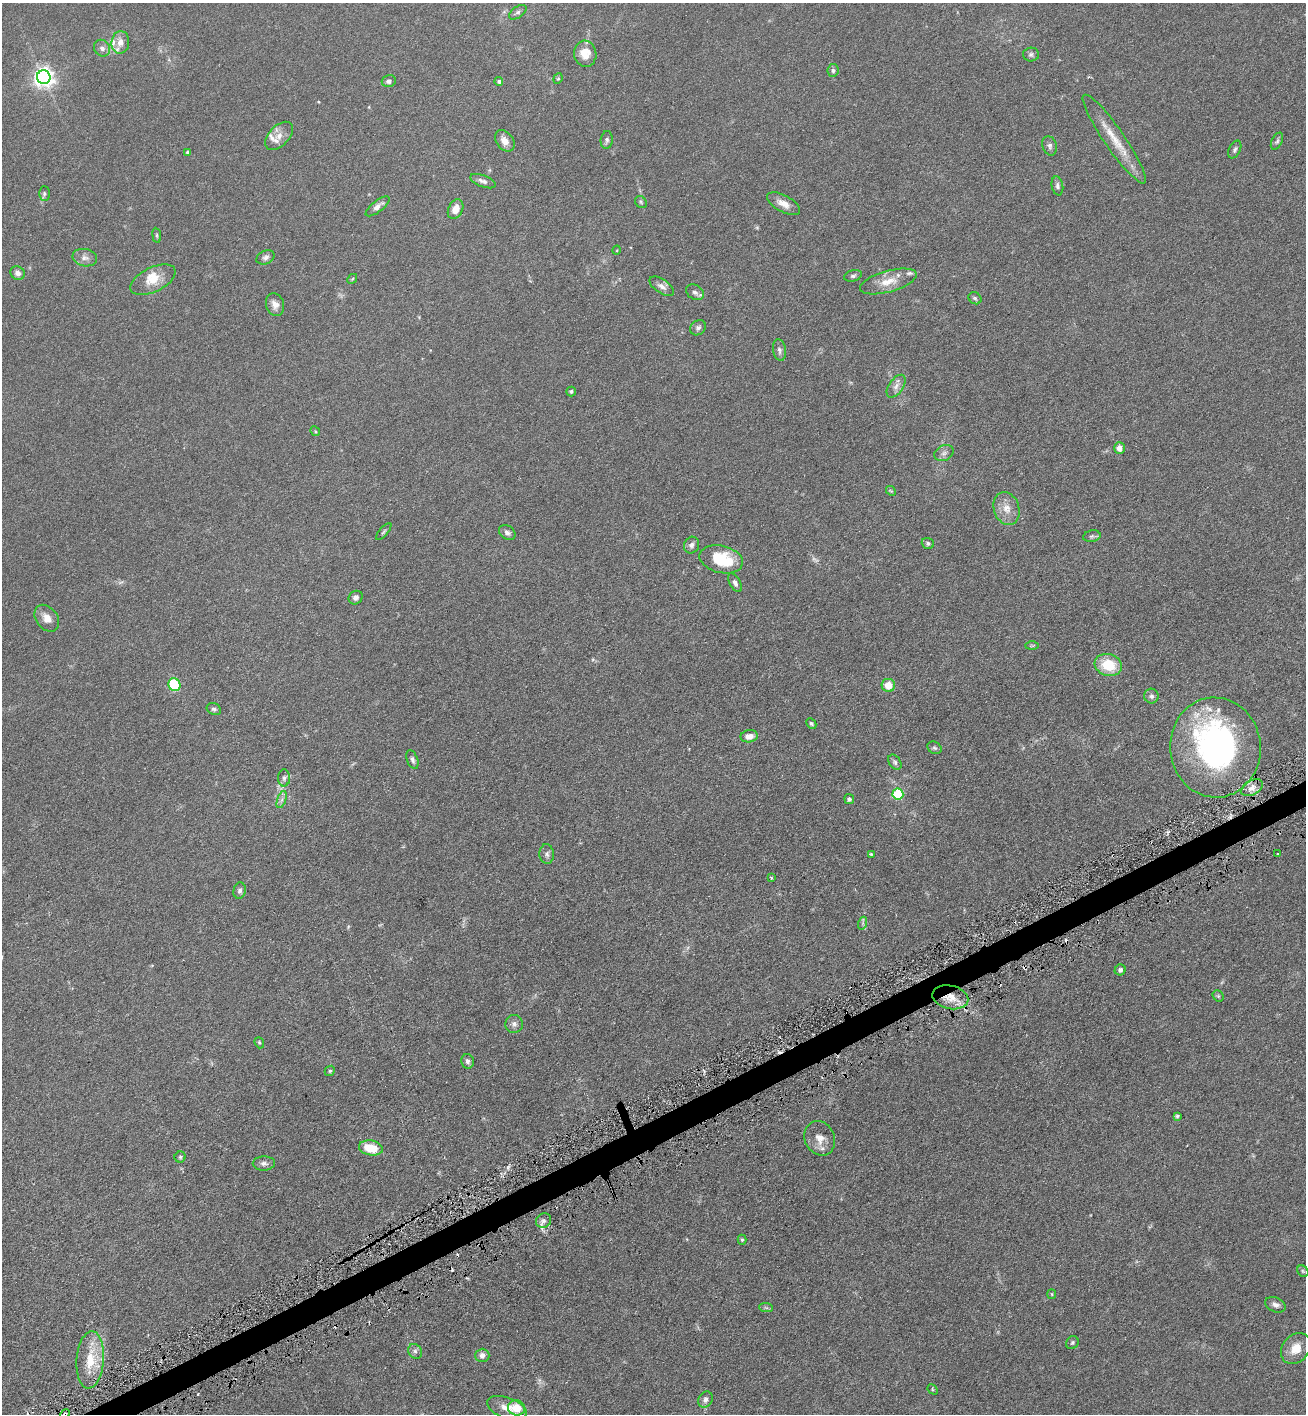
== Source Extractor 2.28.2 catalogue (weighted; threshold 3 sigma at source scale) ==
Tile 7 of 4 x 4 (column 3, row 2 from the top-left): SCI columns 2759-4062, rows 2837-4248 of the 5654 x 5672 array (HDU 1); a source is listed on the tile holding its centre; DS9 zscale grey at full resolution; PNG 1308 x 1416 px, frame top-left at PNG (2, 3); each listed source drawn as its Kron ellipse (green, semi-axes under 4 px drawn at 4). Shown black and unused: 2% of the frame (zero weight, under 3 of 6 exposures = <1% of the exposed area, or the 3 px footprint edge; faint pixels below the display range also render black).
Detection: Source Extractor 2.28.2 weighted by HDU 2 'WHT'; one run over the whole footprint, this tile lists its part. Background 0.0619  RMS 0.0058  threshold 0.0239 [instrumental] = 3 sigma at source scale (4.09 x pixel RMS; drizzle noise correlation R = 1.36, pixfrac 0.8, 0.05/0.05 arcsec/px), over >= 5 px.
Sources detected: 125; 3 too faint to see at this stretch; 1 inside a brighter object's white glare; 6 cosmic-ray / hot-pixel residue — neither listed nor drawn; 8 inside a brighter listed object's ellipse — not listed separately; the other 107 listed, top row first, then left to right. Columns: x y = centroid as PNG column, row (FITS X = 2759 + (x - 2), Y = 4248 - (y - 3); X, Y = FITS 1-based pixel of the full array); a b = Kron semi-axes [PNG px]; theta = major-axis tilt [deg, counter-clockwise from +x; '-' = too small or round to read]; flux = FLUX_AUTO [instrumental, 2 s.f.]
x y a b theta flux
518 12 10 5 34 1.5
120 42 11 9 85 4.3
102 48 9 7 -48 2.2
585 54 13 11 -82 7
1031 54 8 7 - 1.4
833 70 6 5 - 1.2
44 77 7 7 - 300
558 79 5 4 - 0.66
389 81 7 6 - 1.8
499 81 4 4 - 0.99
279 136 17 10 47 4.6
1114 139 53 10 -55 14
607 140 9 6 83 1.4
505 141 12 8 -54 4.2
1277 141 9 5 63 1.1
1050 146 10 7 -72 1.7
1235 149 9 5 63 1.3
188 152 4 3 - 0.73
483 181 13 5 -21 2.2
1057 186 9 5 -79 1.4
44 194 7 5 -90 1
641 202 6 5 - 0.86
784 204 18 8 -29 4.5
378 206 14 5 38 2.9
456 209 10 7 66 5.5
157 235 7 4 -82 0.72
617 250 5 3 - 0.4
265 257 9 6 24 1.8
85 258 12 8 -11 2.8
18 273 7 6 - 2.2
853 276 9 5 16 1.3
352 279 5 4 - 0.57
153 280 24 12 26 8.4
888 281 29 10 15 8.8
662 286 14 6 -34 2.6
695 292 9 7 -33 1.8
975 298 7 5 -37 0.94
275 305 12 9 -70 3.4
698 328 8 7 - 1.5
779 350 11 6 -80 1.7
896 386 13 7 55 2.8
571 391 5 4 - 0.87
315 431 5 4 - 0.65
1119 448 6 5 - 3.7
944 453 10 7 27 2
891 491 5 4 - 0.57
1007 508 17 12 -72 6.3
384 532 10 3 50 0.94
507 533 9 6 -39 2.1
1092 536 9 5 10 1.3
928 543 6 5 - 1.1
691 545 8 7 - 1.9
721 559 22 13 -14 22
735 583 10 5 -60 1.9
356 598 7 6 - 2.1
47 618 15 10 -53 4.8
1032 646 6 4 1 0.57
1108 665 14 11 -16 16
174 685 6 6 - 24
888 685 7 6 - 7.1
1151 696 7 7 - 1.7
214 709 7 5 -27 1.3
811 724 6 4 -43 1
749 736 9 6 9 4.2
1215 747 50 45 -84 140
935 748 7 6 - 1.1
412 760 10 5 -70 1.7
895 762 8 5 -54 1.4
284 778 8 6 89 1.5
1252 788 12 7 29 3.7
898 794 5 5 - 36
849 799 5 5 - 1.2
282 800 9 4 71 1.7
547 854 10 7 -87 1.6
871 854 4 4 - 0.58
1277 854 2 2 - 0.47
771 878 4 3 - 0.53
240 891 8 6 76 1.4
863 923 6 4 72 0.84
1120 970 5 5 - 1.3
1218 996 6 5 - 0.83
950 997 18 11 -13 8.4
514 1024 9 9 - 2.2
259 1043 6 4 -69 0.65
467 1061 7 6 - 1.8
330 1071 5 4 - 0.77
1177 1116 4 3 - 0.77
820 1138 18 15 -64 6.6
371 1148 12 7 -11 13
180 1157 5 5 - 0.81
264 1163 11 7 2 2.1
543 1221 8 7 - 1.9
742 1240 5 4 - 0.65
1303 1271 6 5 - 0.77
1052 1294 5 4 - 0.55
1275 1305 11 7 -24 2.3
766 1308 7 4 -2 0.88
1072 1343 7 6 - 0.95
1296 1349 17 13 50 7.8
415 1351 8 6 -57 1.6
482 1355 7 7 - 2.4
90 1360 29 13 85 15
933 1389 6 3 -48 0.59
705 1400 8 7 - 2.2
507 1408 20 10 -18 6.2
516 1408 8 7 - 9.4
65 1414 5 4 - 0.74
Overlapping masked pixels (flux is a lower limit): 2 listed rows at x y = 950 997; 65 1414
Isophote crosses this tile's border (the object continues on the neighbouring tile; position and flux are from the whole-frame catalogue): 1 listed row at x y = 65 1414